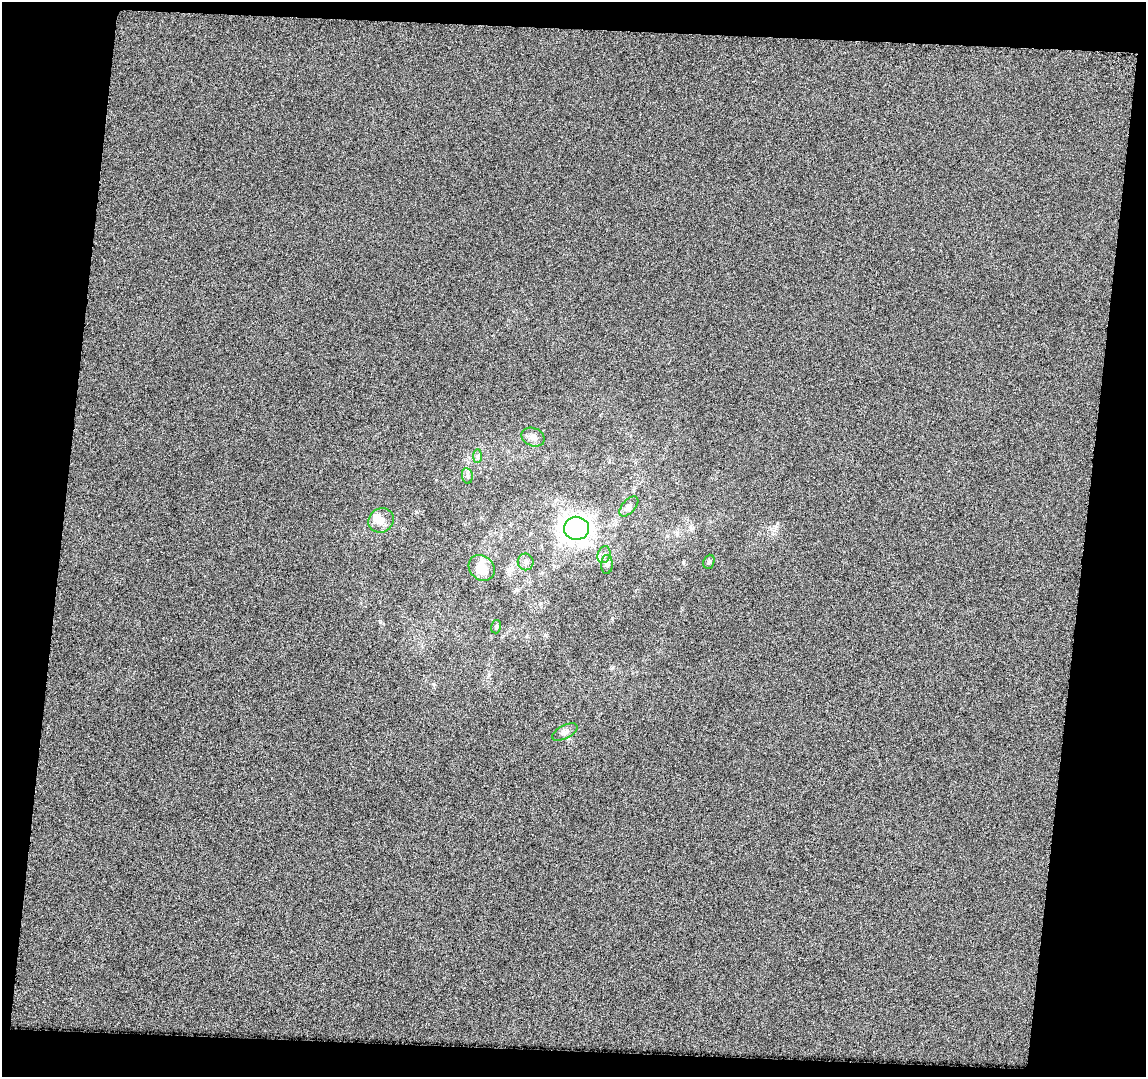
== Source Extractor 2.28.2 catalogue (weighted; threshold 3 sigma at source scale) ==
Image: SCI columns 1-1144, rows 66-1140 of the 1146 x 1197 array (HDU 1 of 3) = the unmasked area's bounding box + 8 px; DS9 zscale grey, full resolution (1 PNG px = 1 image px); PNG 1148 x 1079 px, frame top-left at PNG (2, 2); each listed source drawn as its Kron ellipse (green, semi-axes under 4 px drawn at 4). Shown black and unused: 15% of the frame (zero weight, under 3 of 6 exposures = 2% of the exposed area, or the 3 px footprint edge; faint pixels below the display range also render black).
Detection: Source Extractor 2.28.2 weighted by HDU 2 'WHT'. Background 0.00356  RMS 0.011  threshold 0.0445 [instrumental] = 3 sigma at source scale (4.09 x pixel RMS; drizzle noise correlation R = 1.36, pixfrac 0.8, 0.0396/0.0396 arcsec/px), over >= 5 px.
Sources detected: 14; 1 inside a brighter listed object's ellipse — not listed separately; the other 13 listed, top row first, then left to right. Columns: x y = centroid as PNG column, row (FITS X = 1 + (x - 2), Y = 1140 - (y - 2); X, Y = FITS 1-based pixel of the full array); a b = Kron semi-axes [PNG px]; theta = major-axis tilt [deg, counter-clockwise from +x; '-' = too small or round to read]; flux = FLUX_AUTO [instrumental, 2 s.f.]
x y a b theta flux
533 437 12 9 -23 5.4
477 456 7 4 89 2
467 476 8 5 -82 2.7
629 506 12 6 49 4.3
381 520 13 12 - 8.7
577 528 12 11 - 530
604 555 8 6 73 3.6
526 562 8 8 - 3.6
709 562 7 5 68 1.8
607 564 9 6 87 2.8
482 568 14 12 -45 22
496 627 7 5 72 1.9
565 732 14 6 27 4.3
Unlisted compact peaks at least as high as the median listed source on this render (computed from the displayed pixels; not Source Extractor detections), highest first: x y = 612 618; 546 635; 775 527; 380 622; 433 684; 436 480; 554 566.